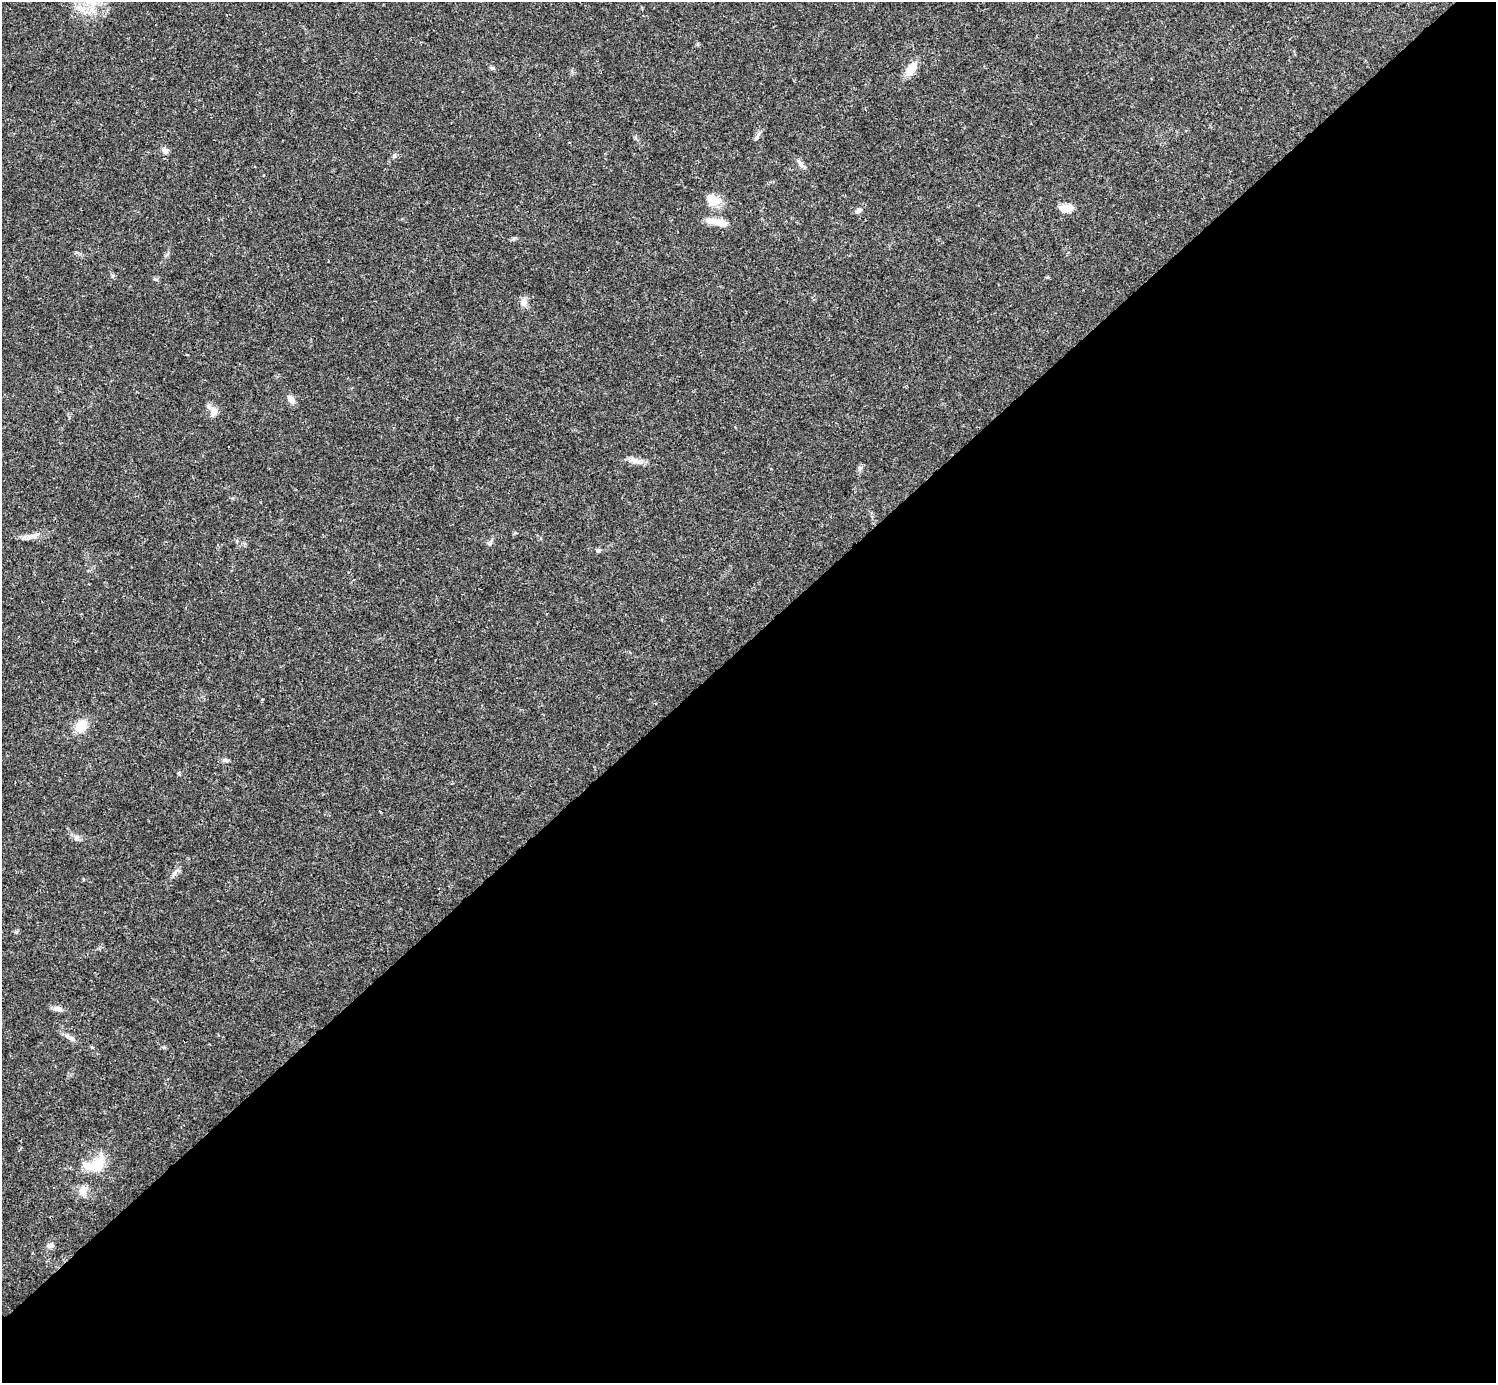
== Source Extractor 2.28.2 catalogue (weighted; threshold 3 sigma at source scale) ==
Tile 12 of 4 x 4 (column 4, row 3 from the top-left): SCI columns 4485-5978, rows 1539-2919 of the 5981 x 5981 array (HDU 1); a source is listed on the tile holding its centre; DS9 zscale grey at full resolution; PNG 1498 x 1385 px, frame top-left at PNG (2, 2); no overlay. Shown black and unused: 54% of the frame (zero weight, under 3 of 4 exposures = <1% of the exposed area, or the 3 px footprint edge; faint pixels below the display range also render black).
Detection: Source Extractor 2.28.2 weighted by HDU 2 'WHT'; one run over the whole footprint, this tile lists its part. Background 0.021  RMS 0.0022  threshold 0.00995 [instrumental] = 3 sigma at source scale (4.5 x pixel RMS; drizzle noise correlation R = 1.50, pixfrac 1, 0.05/0.05 arcsec/px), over >= 5 px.
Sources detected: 28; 1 inside a brighter object's white glare — not listed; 1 inside a brighter listed object's ellipse — not listed separately; the other 26 listed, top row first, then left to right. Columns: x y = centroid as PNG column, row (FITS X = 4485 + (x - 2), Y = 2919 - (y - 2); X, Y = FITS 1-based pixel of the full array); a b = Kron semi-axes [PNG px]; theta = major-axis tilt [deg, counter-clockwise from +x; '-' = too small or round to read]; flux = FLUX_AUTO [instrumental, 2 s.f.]
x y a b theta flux
81 9 16 8 -43 2.2
492 68 7 4 -2 0.33
911 69 19 10 58 2.9
165 150 9 7 -40 0.77
394 156 6 5 - 0.37
800 163 12 5 -40 0.74
713 200 18 13 -20 3.1
1066 208 14 8 -2 2.6
859 210 10 6 32 0.73
720 223 19 9 -11 2.3
523 303 13 8 -72 1.1
291 399 10 7 -48 1.4
213 413 11 8 83 1.2
635 461 16 8 -11 1.6
860 468 6 6 - 0.47
29 536 19 6 3 1.5
489 543 8 5 41 0.58
598 550 6 5 - 0.45
81 726 15 12 44 3.7
226 760 8 5 -20 0.46
76 838 9 8 - 0.83
57 1009 13 6 -13 1
69 1037 16 5 -20 0.95
98 1163 29 17 60 5.4
82 1191 14 10 -89 1.7
50 1245 9 7 17 0.71
Unlisted compact peaks at least as high as the median listed source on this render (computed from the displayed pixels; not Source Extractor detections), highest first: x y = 174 874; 757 137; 179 773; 16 932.